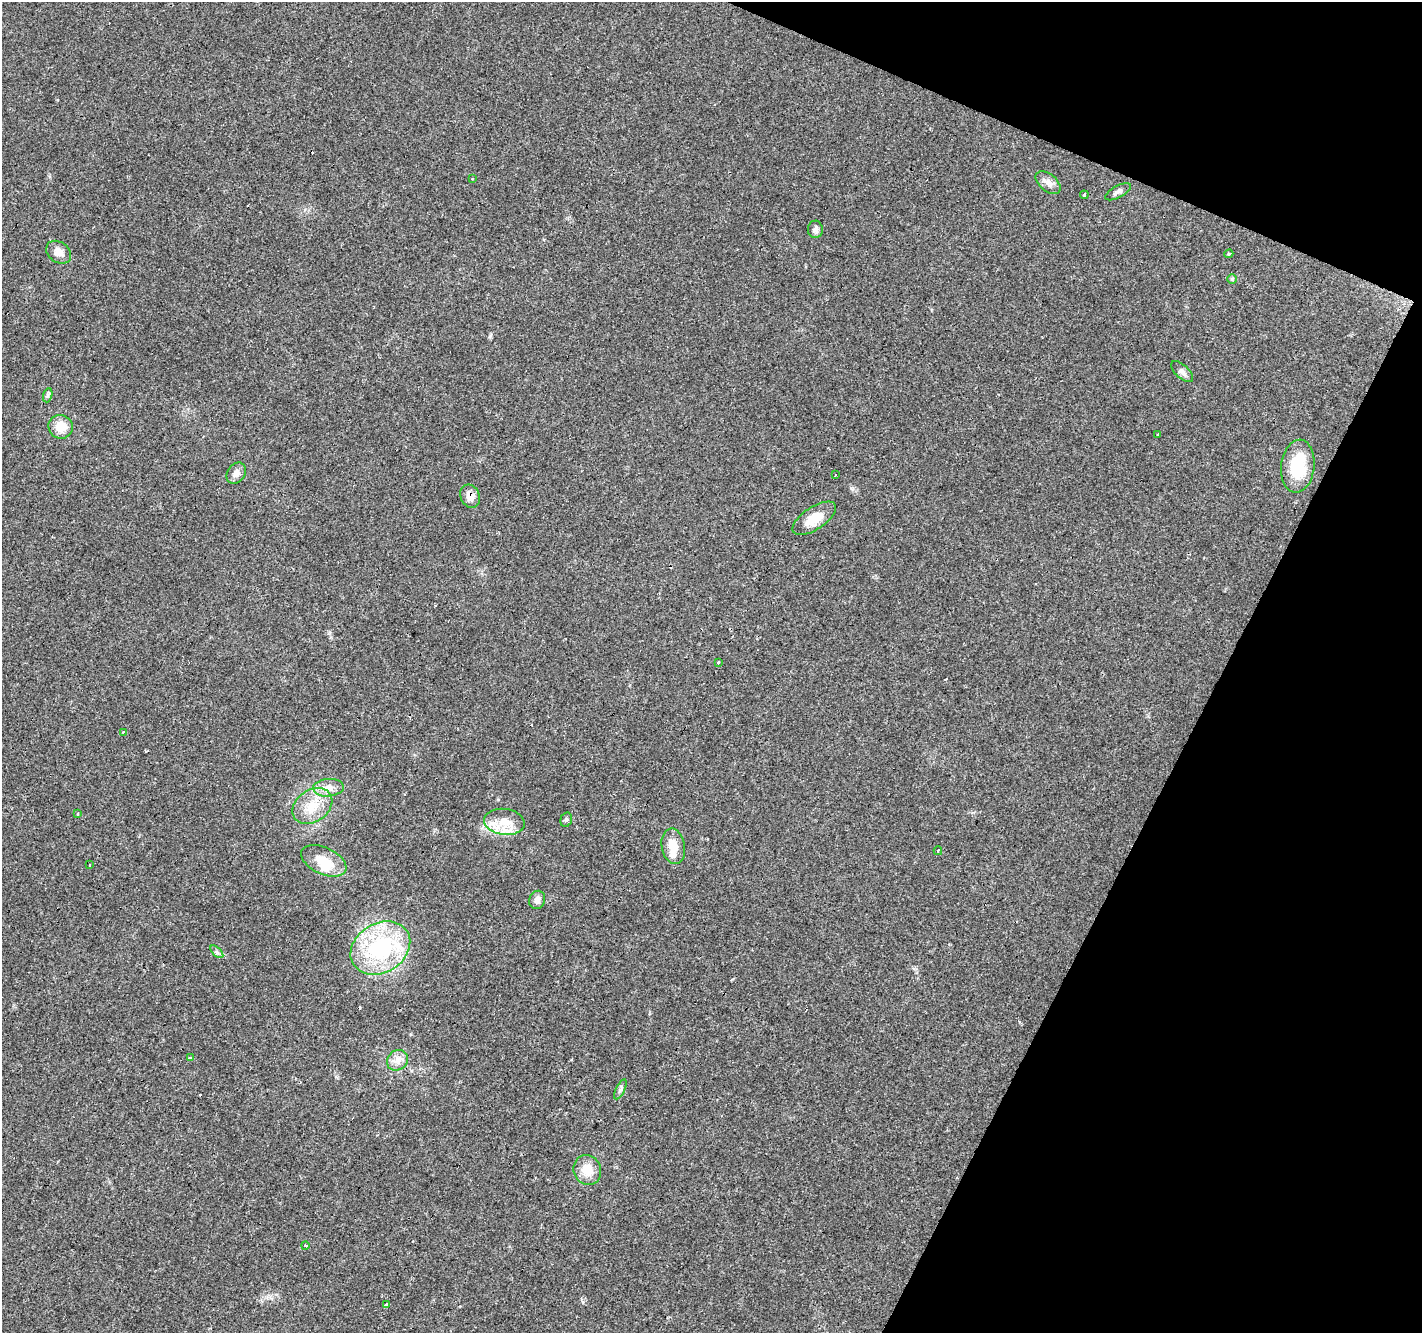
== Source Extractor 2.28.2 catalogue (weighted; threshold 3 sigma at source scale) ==
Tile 8 of 4 x 4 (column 4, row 2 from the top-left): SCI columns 4259-5678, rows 2865-4195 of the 5684 x 5795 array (HDU 1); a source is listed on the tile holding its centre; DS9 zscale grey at full resolution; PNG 1424 x 1335 px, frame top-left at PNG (2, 2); each listed source drawn as its Kron ellipse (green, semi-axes under 4 px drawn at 4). Shown black and unused: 21% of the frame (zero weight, under 3 of 4 exposures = <1% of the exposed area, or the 3 px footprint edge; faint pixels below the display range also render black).
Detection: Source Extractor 2.28.2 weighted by HDU 2 'WHT'; one run over the whole footprint, this tile lists its part. Background 0.04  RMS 0.0035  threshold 0.0158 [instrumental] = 3 sigma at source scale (4.5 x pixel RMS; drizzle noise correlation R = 1.50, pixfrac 1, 0.0396/0.0396 arcsec/px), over >= 5 px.
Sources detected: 48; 1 inside a brighter object's white glare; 9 cosmic-ray / hot-pixel residue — neither listed nor drawn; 1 inside a brighter listed object's ellipse — not listed separately; the other 37 listed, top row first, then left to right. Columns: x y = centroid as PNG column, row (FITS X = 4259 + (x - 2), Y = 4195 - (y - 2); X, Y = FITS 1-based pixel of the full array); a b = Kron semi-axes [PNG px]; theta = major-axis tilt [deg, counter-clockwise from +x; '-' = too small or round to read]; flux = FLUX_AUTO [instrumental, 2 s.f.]
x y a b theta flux
472 179 3 2 - 0.65
1048 183 14 8 -40 2.1
1118 192 14 6 29 1.3
1084 195 4 3 - 1.4
815 229 9 7 -89 1.2
59 252 13 10 -36 2.9
1229 254 4 3 - 0.57
1232 279 5 5 - 0.44
1182 372 14 6 -42 1.5
48 395 7 4 72 0.65
61 427 12 12 - 5.3
1157 434 3 3 - 0.85
1298 466 26 16 83 16
236 473 11 8 53 2.1
835 474 3 3 - 0.87
470 496 12 9 -63 2.9
814 518 25 11 33 6.1
719 663 3 3 - 1.9
123 733 4 3 - 0.5
328 788 15 9 4 3
312 806 22 16 36 8.1
78 814 3 3 - 0.73
566 820 7 5 73 0.68
504 822 20 13 -7 6.5
673 846 18 11 -80 5.2
938 851 4 3 - 1.5
324 861 24 13 -25 7.2
90 865 3 3 - 1.2
537 900 9 8 - 1.9
380 948 32 24 32 38
217 952 8 4 -44 0.75
191 1058 3 3 - 1.5
397 1060 11 9 39 2.6
620 1089 11 4 63 0.89
587 1170 15 13 -65 5.8
305 1246 4 3 - 0.78
386 1305 4 3 - 13
Overlapping masked pixels (flux is a lower limit): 1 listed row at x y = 470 496
Unlisted compact peaks at least as high as the median listed source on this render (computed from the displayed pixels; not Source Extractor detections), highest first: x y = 490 336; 851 488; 583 1302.